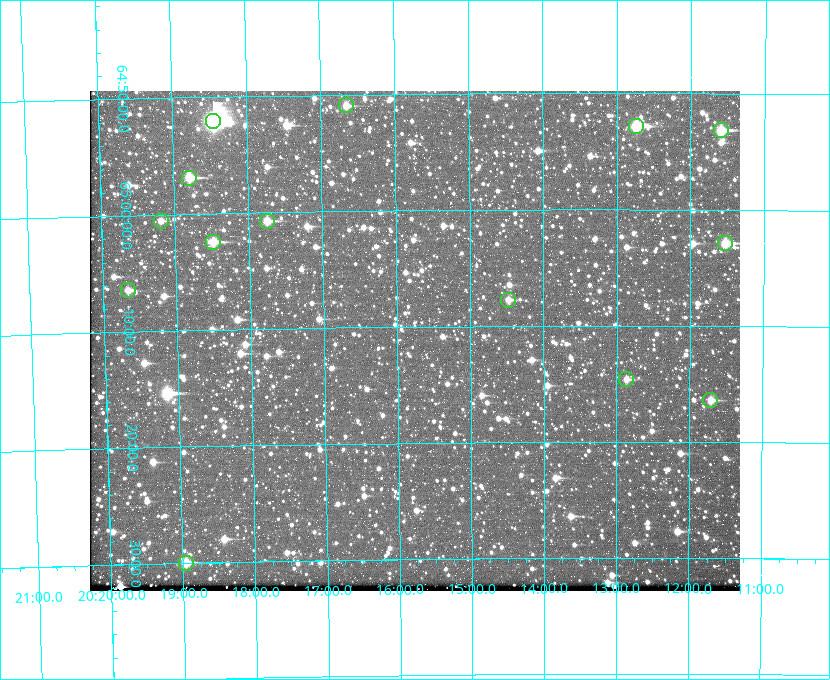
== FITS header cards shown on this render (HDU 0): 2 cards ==
NAXIS1  =                  650 / Width of table row in bytes
NAXIS2  =                  500 / Number of rows in table

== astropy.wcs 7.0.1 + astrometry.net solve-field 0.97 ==
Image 650 x 500 px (HDU 0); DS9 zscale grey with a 90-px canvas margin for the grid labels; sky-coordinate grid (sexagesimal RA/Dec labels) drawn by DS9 from the SOLVED WCS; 14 Tycho-2 reference stars matched to detected sources circled (green)
Header WCS: none
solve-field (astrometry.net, Tycho-2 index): SOLVED blind (the file carries no WCS)
Solved WCS: RA---TAN-SIP/DEC--TAN-SIP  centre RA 20:15:46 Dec +65:11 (303.94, +65.19 deg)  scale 5.16 arcsec/px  FOV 55.9' x 43.0'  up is -179 deg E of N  parity flipped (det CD > 0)
(file carries no celestial WCS; the grid is the blind solution)
Tycho-2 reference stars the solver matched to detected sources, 14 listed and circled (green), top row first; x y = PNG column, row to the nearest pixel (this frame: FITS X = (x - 90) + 1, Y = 500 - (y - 91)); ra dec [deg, ICRS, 3 dp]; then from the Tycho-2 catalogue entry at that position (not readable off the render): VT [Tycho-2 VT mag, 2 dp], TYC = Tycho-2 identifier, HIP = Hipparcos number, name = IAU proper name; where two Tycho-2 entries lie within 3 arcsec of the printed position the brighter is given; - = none
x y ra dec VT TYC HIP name
346 105 304.164 +64.849 10.65 4240-315-1 - -
213 121 304.612 +64.868 7.89 4241-1703-1 100101 -
636 126 303.184 +64.880 9.02 4240-488-1 - -
721 130 302.897 +64.886 9.40 4240-717-1 - -
189 178 304.698 +64.948 10.27 4241-1684-1 - -
161 221 304.798 +65.009 11.15 4241-1628-1 - -
267 221 304.437 +65.012 10.41 4241-1775-1 - -
213 242 304.620 +65.041 10.25 4241-1573-1 - -
725 243 302.882 +65.048 10.25 4240-98-1 - -
128 290 304.916 +65.107 11.17 4241-1518-1 - -
508 300 303.620 +65.129 11.18 4240-34-1 - -
626 379 303.217 +65.244 11.17 4240-236-1 - -
710 400 302.928 +65.273 10.74 4240-760-1 - -
186 563 304.739 +65.499 10.16 4241-1715-1 - -